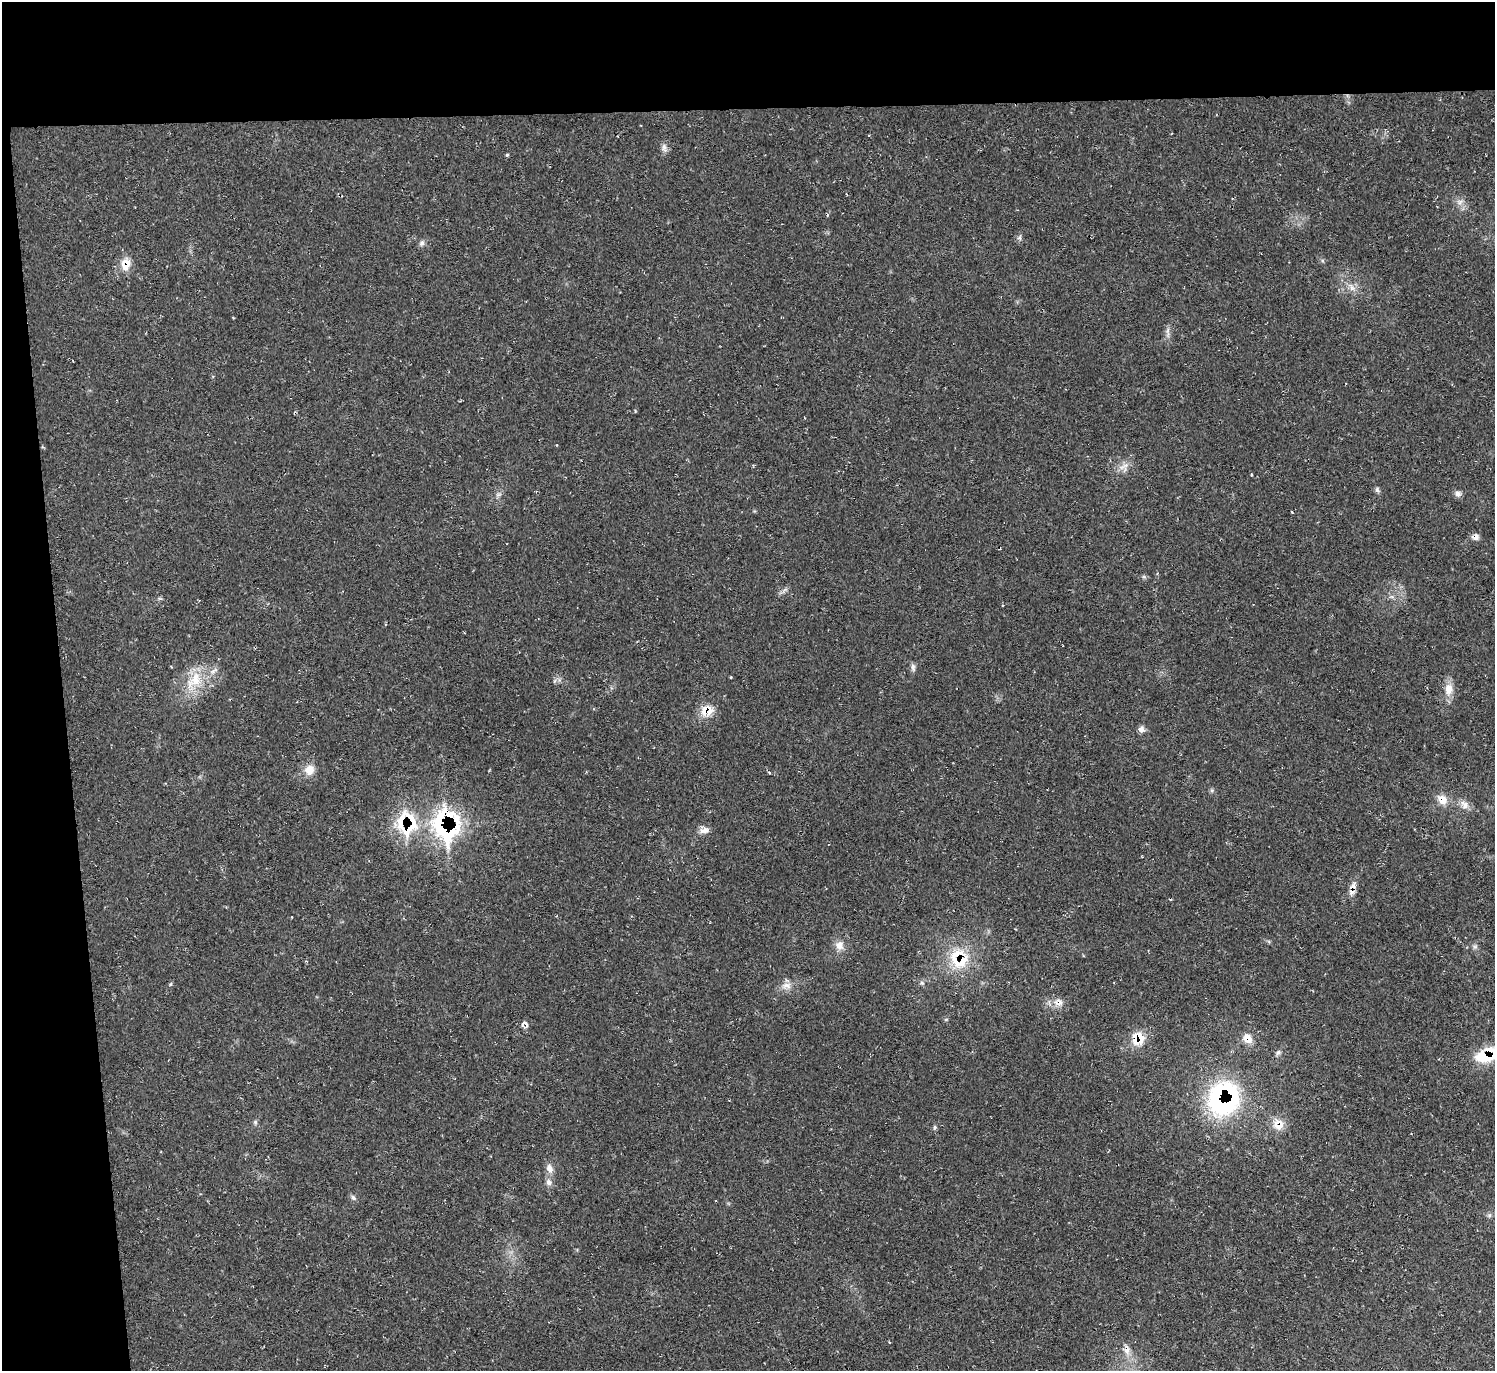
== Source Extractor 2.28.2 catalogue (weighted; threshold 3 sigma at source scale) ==
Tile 1 of 3 x 3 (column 1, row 1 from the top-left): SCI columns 11-1503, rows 2968-4336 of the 4488 x 4464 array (HDU 1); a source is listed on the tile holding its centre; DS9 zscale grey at full resolution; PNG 1497 x 1373 px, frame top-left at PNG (2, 2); no overlay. Shown black and unused: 12% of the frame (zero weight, under 2 of 3 exposures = <1% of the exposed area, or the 3 px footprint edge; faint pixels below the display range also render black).
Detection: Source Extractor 2.28.2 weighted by HDU 2 'WHT'; one run over the whole footprint, this tile lists its part. Background 0.0239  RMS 0.0062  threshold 0.0278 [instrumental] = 3 sigma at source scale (4.5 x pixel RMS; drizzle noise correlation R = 1.50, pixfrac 1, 0.05/0.05 arcsec/px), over >= 5 px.
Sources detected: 53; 1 cosmic-ray / hot-pixel residue — not listed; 4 inside a brighter listed object's ellipse — not listed separately; the other 48 listed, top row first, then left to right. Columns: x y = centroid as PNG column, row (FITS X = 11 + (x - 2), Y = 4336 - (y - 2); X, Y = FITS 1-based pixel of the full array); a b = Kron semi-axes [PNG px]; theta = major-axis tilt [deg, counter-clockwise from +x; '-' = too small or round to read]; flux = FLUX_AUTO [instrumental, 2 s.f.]
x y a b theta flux
664 147 8 5 -63 2.1
507 155 4 4 - 0.8
1460 202 8 5 45 1.9
1019 238 7 6 - 1.5
422 243 8 7 - 1.8
126 264 17 12 82 7.9
1352 287 13 7 -62 3.5
1168 330 9 4 71 1.6
1125 465 8 6 30 2.7
1377 490 7 6 - 1.4
498 494 9 4 9 1.4
1458 494 8 8 - 2.4
1475 537 9 8 - 2.9
784 590 11 3 50 1.5
913 667 12 5 -78 1.9
195 680 30 17 49 21
1449 689 16 11 86 7.3
707 710 16 13 -1 9.4
1141 729 9 8 - 2.4
309 770 14 13 - 6.5
1442 800 14 12 -50 6.6
1465 805 14 8 -51 4.2
406 821 35 29 -4 38
444 827 44 34 -74 78
705 830 13 8 10 3.8
1353 885 11 8 50 3.1
839 945 12 11 - 5.1
1475 947 7 4 0 1.2
961 960 31 17 79 21
922 983 6 4 -42 1
171 984 6 3 70 0.71
787 985 14 9 3 4.5
1059 1002 15 11 11 5
946 1019 6 3 18 0.63
526 1024 13 5 -62 2.4
1138 1038 16 14 53 13
1248 1038 13 11 -56 6.1
1278 1052 8 5 62 1.5
1487 1055 31 16 20 22
1223 1099 41 34 66 96
255 1122 6 6 - 1.1
1278 1125 17 11 19 7.4
935 1127 7 4 73 1.1
550 1168 13 8 -66 3.8
549 1182 9 7 -72 2.6
353 1198 8 5 -48 1.5
1489 1215 7 4 -17 1.1
1127 1351 11 9 81 4
Overlapping masked pixels (flux is a lower limit): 11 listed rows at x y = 126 264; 1475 537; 707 710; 406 821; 444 827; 961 960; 1138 1038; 1248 1038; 1487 1055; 1223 1099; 1278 1125
Isophote crosses this tile's border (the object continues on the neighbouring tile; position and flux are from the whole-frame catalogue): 1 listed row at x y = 1487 1055